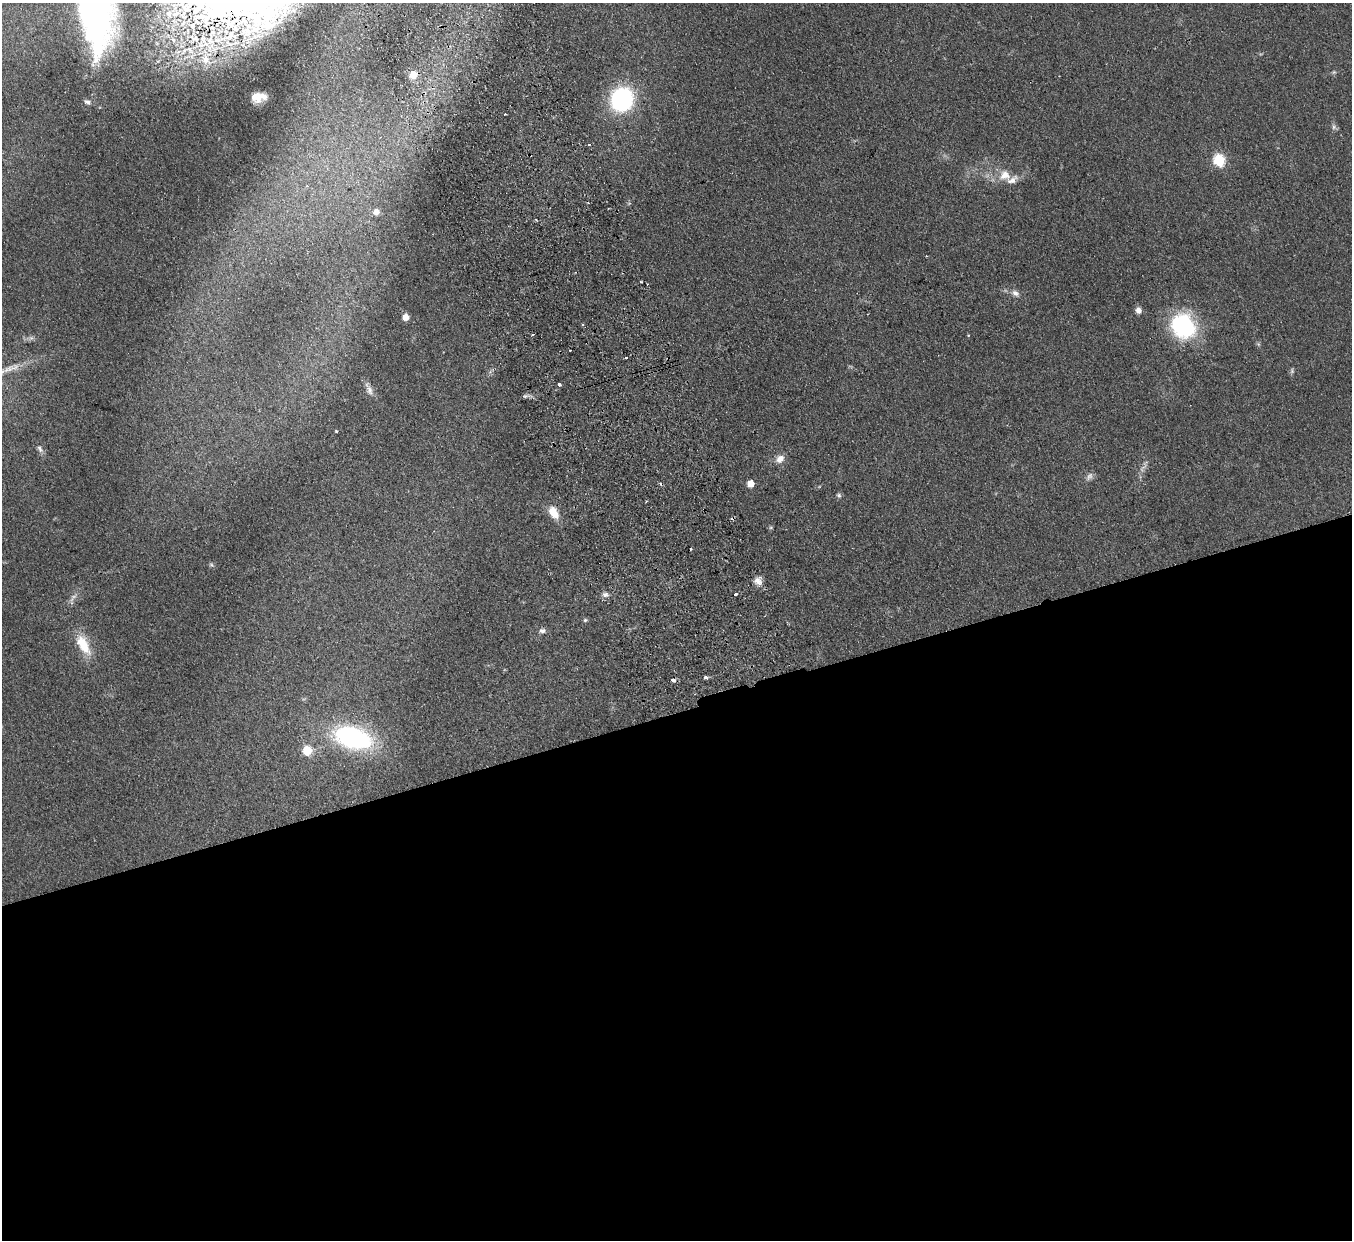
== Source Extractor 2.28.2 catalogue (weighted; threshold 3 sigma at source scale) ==
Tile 15 of 4 x 4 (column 3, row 4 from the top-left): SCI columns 2753-4102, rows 299-1536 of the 5506 x 5424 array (HDU 1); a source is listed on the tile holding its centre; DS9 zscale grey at full resolution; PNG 1354 x 1242 px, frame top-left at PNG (2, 3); no overlay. Shown black and unused: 43% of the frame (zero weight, under 2 of 3 exposures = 3% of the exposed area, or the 3 px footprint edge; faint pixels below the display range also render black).
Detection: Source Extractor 2.28.2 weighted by HDU 2 'WHT'; one run over the whole footprint, this tile lists its part. Background 0.0678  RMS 0.0077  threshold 0.0345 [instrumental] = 3 sigma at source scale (4.5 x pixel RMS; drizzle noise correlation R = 1.50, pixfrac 1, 0.05/0.05 arcsec/px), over >= 5 px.
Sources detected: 58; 1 too faint to see at this stretch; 5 cosmic-ray / hot-pixel residue — not listed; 4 inside a brighter listed object's ellipse — not listed separately; the other 48 listed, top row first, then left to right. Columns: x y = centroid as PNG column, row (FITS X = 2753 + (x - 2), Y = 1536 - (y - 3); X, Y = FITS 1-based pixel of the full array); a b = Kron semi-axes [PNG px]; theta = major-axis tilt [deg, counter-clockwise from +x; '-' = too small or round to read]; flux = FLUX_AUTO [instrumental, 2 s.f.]
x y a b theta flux
230 37 39 10 15 35
195 38 19 10 -30 14
96 39 49 13 -88 47
206 59 15 12 -66 11
1334 72 6 4 43 1.1
413 75 5 5 - 19
259 98 13 7 78 4.2
622 99 19 17 65 99
87 102 8 6 -30 1.9
505 114 2 2 - 0.71
1333 127 8 4 -82 1.8
1219 160 6 6 - 70
1005 175 16 15 - 11
376 212 7 6 - 5.6
536 220 3 2 - 0.84
1015 293 10 7 -38 3.6
1138 310 7 7 - 4
406 317 5 5 - 8.4
1183 326 28 24 -53 74
533 334 3 3 - 3
968 335 4 3 - 0.54
31 338 7 6 - 1.8
1258 344 6 4 -71 1.1
626 357 3 3 - 2.6
1292 371 7 5 -80 1.4
559 384 3 3 - 3.4
370 390 13 7 -69 3.9
336 431 3 3 - 0.85
40 449 11 6 -55 2.4
780 459 11 8 36 6
1143 468 15 4 47 2.9
1089 476 12 7 53 3.1
751 484 5 5 - 11
839 495 6 6 - 1.6
553 512 14 8 -60 12
771 527 5 5 - 0.98
691 549 3 3 - 1.5
211 565 7 5 -22 1.2
758 581 12 10 -43 5.2
736 594 3 3 - 4.8
605 595 8 6 17 2.9
585 620 6 5 - 1.2
542 631 9 7 9 2.5
83 645 30 13 -60 20
705 677 4 3 - 3.5
673 680 4 3 - 5
353 738 29 16 -16 140
307 751 6 5 - 29
Overlapping masked pixels (flux is a lower limit): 2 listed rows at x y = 230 37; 206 59